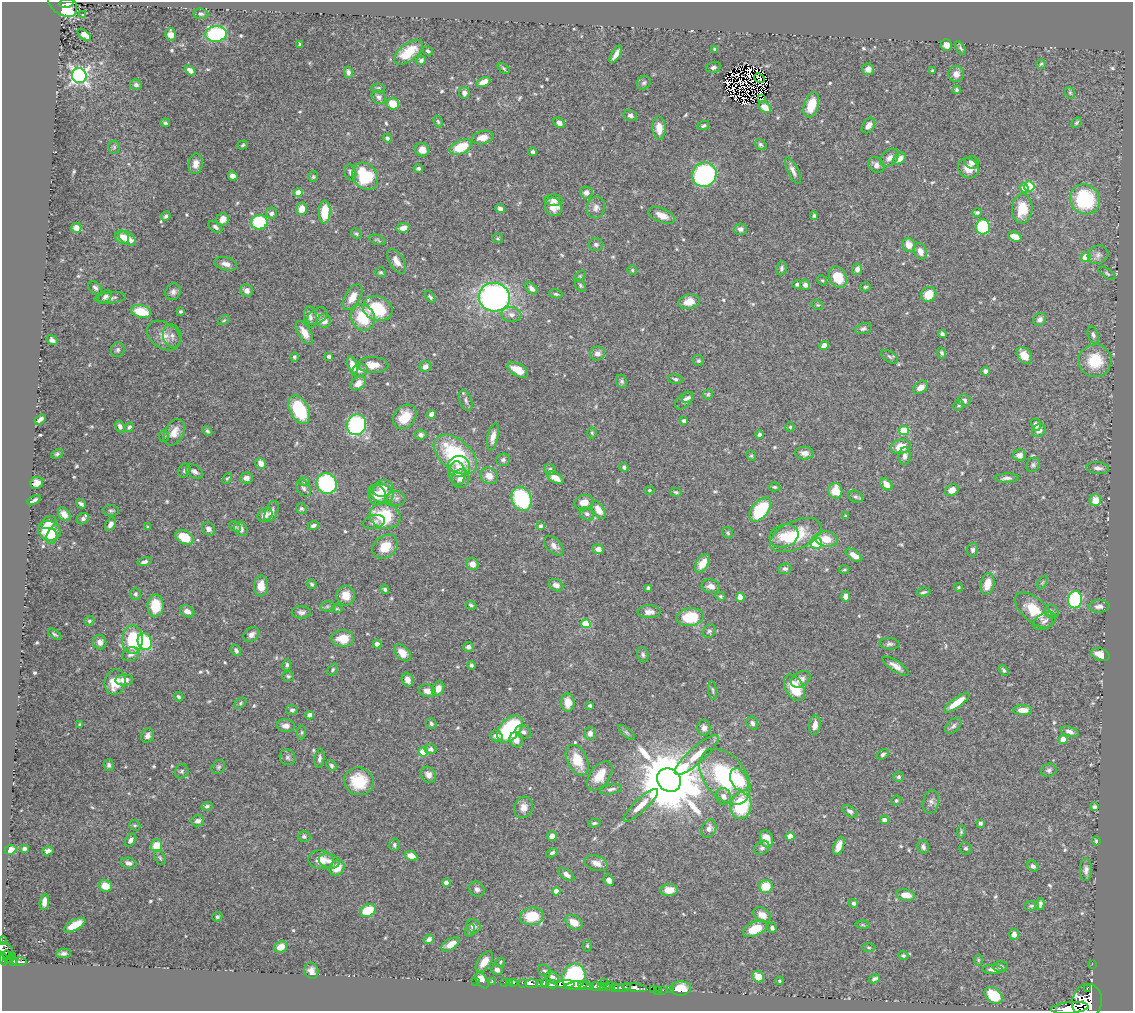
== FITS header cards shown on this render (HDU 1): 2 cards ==
NAXIS1  =                 1131
NAXIS2  =                 1009

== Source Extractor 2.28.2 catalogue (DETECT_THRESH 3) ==
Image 1131 x 1009 px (HDU 1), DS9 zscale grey, 1 PNG px = 1 image px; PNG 1135 x 1013 px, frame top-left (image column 1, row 1009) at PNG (2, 2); each listed source drawn as its Kron ellipse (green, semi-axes under 4 px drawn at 4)
Background 0.613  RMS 0.014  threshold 0.042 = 3 sigma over >= 5 px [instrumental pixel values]
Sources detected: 609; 8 with non-positive FLUX_AUTO (blend fragments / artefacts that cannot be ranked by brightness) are neither listed nor drawn; of the other 601, the 500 brightest by FLUX_AUTO listed and drawn (101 fainter detections omitted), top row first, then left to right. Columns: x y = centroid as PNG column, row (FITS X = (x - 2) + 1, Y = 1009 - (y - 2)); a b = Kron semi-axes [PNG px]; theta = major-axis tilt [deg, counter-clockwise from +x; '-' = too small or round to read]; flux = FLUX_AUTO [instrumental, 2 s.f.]
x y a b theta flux
66 3 8 3 8 130
63 4 16 10 -34 180
82 14 3 3 - 4.7
201 14 7 5 -7 2.1
216 34 11 8 7 100
84 35 8 4 -39 11
171 35 6 5 - 7.5
300 44 3 3 - 1.6
946 45 5 5 - 5.7
961 48 8 4 -56 1.8
714 49 3 3 - 1.4
428 51 5 4 - 1.9
408 52 17 8 38 26
616 54 10 4 59 5.8
421 61 5 4 - 2.4
1041 64 5 5 - 1.3
713 67 7 5 14 2.8
504 68 7 3 -42 1.5
868 69 6 6 - 5.9
190 71 6 4 -38 5.2
932 71 3 3 - 1.5
348 72 6 4 -78 2.9
956 74 8 8 - 5.2
79 76 7 7 - 320
760 78 6 3 -39 1.7
483 82 7 4 26 9
644 83 7 6 - 2.4
136 85 6 5 - 2.6
378 88 6 4 2 1.5
956 90 4 3 - 1.6
464 93 6 5 - 4
1070 93 6 4 -69 1.5
379 97 7 6 - 3
761 99 4 2 - 1.5
393 104 6 5 - 19
811 105 13 7 72 22
765 107 7 5 -34 6.3
630 115 7 5 -16 3.1
438 122 6 4 -63 1.3
165 123 4 3 - 1.9
559 123 6 4 -30 4.2
1077 123 6 4 40 1.4
868 125 8 5 55 5.4
703 126 6 4 22 2
659 128 11 6 -86 13
387 138 4 4 - 1.7
483 138 11 6 10 10
243 145 5 3 - 1.4
761 145 6 5 - 2
114 147 6 6 - 1.8
460 147 12 6 24 28
422 150 7 6 - 8.1
533 152 4 3 - 2.3
889 158 11 7 42 5
899 159 7 5 41 8.7
972 162 7 6 - 4.1
196 164 10 7 82 7.6
876 165 9 7 -35 5
418 168 5 4 - 2.4
968 168 11 9 -46 11
793 171 14 5 -64 4.8
350 172 8 5 -72 2.7
704 175 12 12 - 160
233 176 5 4 - 5.9
365 176 14 12 -52 51
313 177 5 5 - 1.5
1029 186 5 5 - 50
1024 188 5 4 - 9.3
298 193 4 4 - 12
586 193 6 6 - 4.4
1085 199 16 14 -45 80
554 200 8 5 -3 5.1
553 207 9 8 - 12
596 207 11 9 75 5.2
500 208 5 3 - 3.1
1022 208 15 10 86 24
301 209 6 5 - 9.8
325 212 11 6 87 26
977 212 5 4 - 2
271 213 5 5 - 2.8
662 215 14 7 -23 9.7
166 216 5 4 - 2.6
814 216 4 4 - 2.1
223 219 6 6 - 9.3
259 222 8 7 - 58
215 227 8 4 -35 2.7
983 227 8 7 - 56
76 228 5 5 - 8.6
403 228 6 5 - 6.9
741 229 6 5 - 3.9
356 234 6 5 - 1.5
122 237 7 6 - 9.1
1015 237 7 4 -19 11
127 238 9 6 -31 15
498 238 5 4 - 1.3
377 240 8 4 -20 1.8
596 244 7 6 - 2.3
909 245 7 6 - 11
920 251 8 6 -70 6.7
1098 255 10 9 - 5.1
1086 257 5 5 - 22
397 261 14 7 -59 7.1
226 264 12 6 -14 5.4
781 268 7 5 81 2.4
857 269 6 5 - 4.5
632 270 4 4 - 1.3
381 272 5 5 - 1.6
1107 273 10 4 -35 1.7
580 276 6 4 45 1.3
838 277 11 8 -66 24
822 280 5 4 - 1.3
797 284 4 4 - 2
580 285 7 4 -52 1.6
805 285 5 5 - 3.9
865 287 5 4 - 1.5
95 288 8 5 -44 2.5
532 288 7 4 -44 4.4
247 291 6 6 - 5.5
173 292 9 7 57 3.8
556 294 6 4 -10 1.9
929 294 8 7 - 17
105 297 8 5 44 2.8
352 297 14 7 58 11
430 297 7 4 -51 1.7
494 297 15 14 - 280
110 298 15 5 5 4
689 302 10 7 11 9.7
817 305 6 4 -18 1.5
378 309 15 12 -20 44
141 311 10 6 -12 27
180 311 3 3 - 1.8
511 315 10 7 -7 5.1
317 316 11 7 33 5.7
310 317 11 6 -81 4.4
363 317 13 11 -68 36
1040 319 7 6 - 3.9
224 320 6 4 30 1.4
324 321 7 6 - 7.8
863 329 8 5 16 2.5
304 333 13 6 -59 9
942 334 4 3 - 2.4
1093 335 9 5 -71 2.6
164 336 18 13 -35 11
172 336 11 9 -77 5
52 340 6 4 -35 3.4
824 345 5 4 - 6.9
118 350 7 6 - 2.5
942 353 6 4 -64 1.7
597 354 7 7 - 5
329 356 4 3 - 3.1
1024 356 9 6 -51 10
294 357 5 3 - 1.9
890 357 9 5 -33 2
698 361 6 5 - 1.9
1095 361 16 16 - 31
353 365 9 5 -70 9.2
373 365 15 8 -2 11
425 366 6 5 - 5.1
518 370 11 6 -30 14
360 371 8 6 19 3.3
985 371 4 4 - 3.7
675 379 8 4 -12 2.5
622 381 7 5 -64 2
358 383 8 6 35 7.2
921 387 8 6 37 7
708 394 5 4 - 1.5
688 398 6 5 - 2.2
466 400 11 6 -71 3.1
964 400 6 5 - 3.5
684 401 10 6 45 4.6
959 405 6 5 - 1.6
299 410 15 9 -62 51
432 414 4 4 - 8.4
405 417 13 10 51 19
40 419 6 3 39 3.8
684 421 4 3 - 2.9
356 425 10 9 - 110
1036 425 6 5 - 4.8
120 426 6 4 -67 3.3
129 427 5 4 - 2.8
790 427 4 4 - 1.3
1039 430 7 6 - 5.2
207 431 5 4 - 1.7
904 431 5 4 - 33
174 432 14 9 62 11
592 433 5 4 - 1.3
421 435 6 5 - 3
759 435 4 4 - 2.9
164 436 6 5 - 1.7
493 437 14 5 77 7.4
901 447 10 7 13 16
804 453 9 6 -5 5.5
57 454 6 4 27 1.9
455 454 25 15 -40 84
1020 455 6 6 - 5.3
751 456 5 4 - 1.2
905 456 9 6 85 4.3
503 460 7 6 - 2.6
261 463 6 5 - 6.5
1033 465 7 6 - 2.3
459 466 11 10 - 8.3
624 467 4 4 - 2.2
1098 468 11 5 -6 3.9
550 470 6 5 - 2.7
184 471 7 5 63 2.1
195 471 9 6 -34 3.7
457 473 12 8 -86 7.6
489 476 9 8 - 8.9
227 478 6 3 50 1.3
246 478 6 5 - 5.1
555 478 9 5 -29 9.1
1007 478 12 4 3 3.8
460 479 9 8 - 7.5
304 482 6 4 0 1.3
37 483 6 6 - 5.9
327 483 10 10 - 120
886 484 7 5 -45 9.1
774 487 6 4 -4 1.4
303 488 9 6 -56 2.8
383 489 10 8 30 9.4
649 490 5 4 - 1.3
952 490 7 5 32 8.2
835 491 8 7 - 20
676 492 6 3 -15 1.5
382 494 12 9 -13 12
377 495 10 8 -66 13
855 497 8 5 -23 2.5
396 498 9 7 -9 3.5
521 499 12 9 -68 90
34 500 7 3 29 2.6
1095 500 6 6 - 12
584 503 10 7 14 10
81 504 5 3 - 2.2
301 509 6 5 - 1.8
599 510 10 5 -55 11
760 510 14 8 51 59
111 511 8 5 -2 1.9
272 511 11 6 68 4.5
64 514 7 5 -53 5.8
587 514 7 6 - 3
265 515 8 6 34 7
385 516 15 12 -17 50
846 516 4 3 - 1.5
83 519 6 5 - 3.1
374 522 11 6 14 4.1
49 523 8 6 32 5.3
110 524 7 5 61 5.3
313 526 6 4 23 2.9
540 526 4 3 - 2.2
148 527 4 3 - 1.3
235 527 6 4 -27 1.4
208 529 7 6 - 4.5
241 529 8 6 -53 5
49 531 11 9 -23 34
728 533 6 5 - 1.6
796 535 27 14 24 42
784 536 14 11 16 17
52 537 7 5 77 10
184 537 9 6 -27 27
826 539 11 7 -11 16
816 543 6 5 - 56
554 546 12 7 -44 5.1
385 547 14 10 38 19
598 549 6 4 -7 4.4
973 550 7 5 79 2.7
854 555 9 5 -34 7.1
144 562 7 4 14 3.4
702 563 10 6 56 14
472 564 6 6 - 6.8
785 569 7 5 7 2.5
844 570 5 3 - 1.2
1042 583 7 4 59 1.3
312 584 5 4 - 1.8
988 584 11 6 77 14
556 585 7 5 -28 5.1
261 586 10 7 88 9.7
711 586 9 7 -12 5.8
958 587 4 3 - 1.3
648 588 4 3 - 1.8
385 589 5 4 - 1.7
923 592 7 3 11 1.7
135 594 6 5 - 2.3
346 596 10 9 - 12
720 596 5 4 - 1.4
846 596 5 4 - 6.3
740 597 4 4 - 11
1075 600 9 7 80 74
471 605 5 4 - 1.5
156 606 11 8 89 27
327 606 7 5 7 1.7
1099 606 10 6 4 5.3
337 609 6 4 0 1.2
1034 610 23 12 -41 27
187 611 7 5 -27 5.8
1051 611 7 6 - 2.3
301 612 9 6 0 3.6
649 612 11 6 0 6.2
690 617 14 9 7 35
89 621 5 4 - 1.7
1045 621 12 7 29 4.4
586 624 5 4 - 37
709 631 7 6 - 2.2
55 634 7 3 -34 1.5
251 634 8 6 36 4.2
343 639 11 8 -1 17
132 640 14 10 87 45
100 642 7 6 - 4.4
145 642 8 7 - 60
377 644 4 4 - 4.6
889 644 10 5 -3 2.8
468 647 5 5 - 3.2
236 650 6 4 -59 2.5
402 653 10 6 -46 9.7
131 654 9 6 22 4.2
643 655 8 5 -71 2.1
1100 655 9 6 -23 10
287 665 6 4 85 1.9
471 665 4 3 - 1.8
896 666 15 5 -33 6.9
333 670 6 4 53 1.7
1004 670 6 3 -58 1.7
288 676 6 5 - 1.8
801 679 11 7 32 6
124 680 9 5 2 5.6
407 680 7 5 -70 5.5
115 682 13 10 80 19
794 688 14 9 -60 31
438 689 7 6 - 8.6
713 690 9 3 -83 1.4
427 691 8 6 -16 6.9
179 697 5 4 - 1.8
240 703 7 4 39 1.6
568 703 9 7 -82 13
957 703 15 5 36 15
590 706 3 3 - 2.5
292 710 6 5 - 2.2
1023 710 9 5 1 9.1
309 715 4 4 - 5.6
752 723 7 5 -62 2.8
431 724 6 5 - 2
80 725 4 3 - 1.6
815 725 10 5 82 7.4
286 726 9 6 -6 5
953 726 9 6 44 2.8
704 728 8 6 -88 4.9
510 729 16 10 48 86
302 732 7 4 84 1.4
523 732 8 6 -28 3.2
626 732 10 4 -40 2
1070 732 9 5 -18 4.2
590 733 6 6 - 4.9
147 736 7 6 - 4.2
496 736 6 5 - 4.3
516 740 7 6 - 6.3
1063 740 4 4 - 12
430 749 6 5 - 3.5
423 752 5 5 - 30
883 754 6 4 34 2.5
697 755 28 8 42 16
288 757 8 7 - 2.8
319 758 10 4 81 3
577 760 16 10 -64 23
109 765 6 5 - 2.2
331 765 6 4 -47 1.8
218 767 8 6 50 2
1049 770 8 6 16 2.6
182 771 7 6 - 2.1
428 775 8 7 - 6.1
600 776 17 9 53 18
725 777 32 20 -51 100
899 777 5 5 - 1.9
669 780 12 11 - 9700
739 780 12 8 -62 24
359 781 15 13 -17 32
611 789 11 5 11 3.2
723 796 8 7 - 4.5
896 801 5 5 - 1.6
931 802 12 8 77 4.1
641 805 23 6 44 11
207 806 5 4 - 2
741 806 13 10 80 62
524 807 11 9 67 7.3
1094 807 4 3 - 2.4
850 811 9 5 -33 2.7
884 820 4 4 - 5.2
198 821 6 5 - 3.5
594 823 6 4 11 1.6
980 823 4 4 - 3.3
135 825 6 5 - 1.5
709 829 10 7 66 5.7
961 832 6 4 76 1.3
304 836 6 5 - 2
552 836 5 5 - 5.4
790 836 4 4 - 8.7
766 839 9 6 -71 14
131 840 7 5 55 3.5
1096 841 4 3 - 1.7
394 845 6 5 - 2.1
156 846 6 6 - 21
839 846 9 5 68 9.3
923 847 7 5 -74 3.1
25 848 4 3 - 2.5
762 848 8 6 40 2.8
966 848 6 6 - 2.3
10 850 6 4 23 9.7
48 851 5 4 - 3.4
552 853 6 4 26 2.1
411 856 6 4 -25 14
160 858 8 5 -64 1.9
321 860 13 9 -6 12
329 861 10 7 -18 5.3
129 863 8 5 -13 4.1
596 863 12 7 -18 7.1
1033 866 6 5 - 2.8
337 868 8 7 - 16
1086 870 11 6 88 4.5
566 874 9 5 -34 4.5
609 880 6 5 - 5.3
446 883 4 4 - 6.4
105 886 7 6 - 13
766 886 7 6 - 24
477 889 8 7 - 3.4
669 890 9 6 5 12
556 891 4 4 - 8.3
906 895 9 5 -10 11
44 902 8 4 81 6.2
853 903 4 4 - 2.8
1040 904 6 4 76 3.1
1031 906 7 4 2 1.6
368 910 8 6 26 31
762 915 9 6 -32 9.3
532 916 12 9 5 32
217 917 5 4 - 1.7
574 922 9 6 -32 11
75 925 12 5 29 19
863 925 7 4 -1 1.3
473 926 7 6 - 4.1
772 928 5 4 - 2.3
755 929 13 7 23 23
470 930 6 5 - 1.6
1014 934 5 5 - 4.6
429 939 5 4 - 3.7
3 940 4 2 - 16
451 944 10 5 32 12
587 946 6 4 -89 1.4
281 947 7 5 28 11
869 947 6 3 -1 1.3
6 951 10 6 -49 300
63 953 7 4 7 2.8
903 955 5 4 - 1.5
7 957 6 4 -76 96
12 957 4 2 - 48
3 959 7 3 -73 360
978 960 6 4 90 1.4
14 961 4 3 - 150
20 962 7 3 1 150
484 962 12 6 55 11
500 962 5 4 - 1.2
1092 964 2 2 - 5.6
1001 966 7 5 0 2.3
993 969 10 4 -2 4.1
497 970 5 5 - 3.9
311 971 8 7 - 5.9
545 971 7 5 -38 2.1
552 977 7 5 -35 4.2
574 977 13 11 67 120
758 977 6 5 - 13
874 979 5 3 - 2.6
482 980 9 5 -56 12
475 981 2 2 - 11
779 981 4 4 - 1.2
492 982 3 2 - 8.3
504 982 3 2 - 8.3
514 982 3 3 - 15
604 982 2 2 - 34
510 983 3 3 - 20
523 983 3 2 - 48
544 983 4 4 - 250
531 984 7 3 -3 210
540 984 4 3 - 200
552 984 6 4 -11 290
566 984 9 4 3 1100
577 985 11 4 7 410
586 986 7 3 -8 310
596 986 5 3 - 380
602 986 4 3 - 110
607 987 3 3 - 53
610 987 3 3 - 31
621 987 9 4 0 750
615 988 3 3 - 150
634 988 12 4 -7 770
681 988 10 7 3 18
1087 988 3 3 - 13000
653 989 2 2 - 12
657 990 2 2 - 9
663 990 2 2 - 12
670 990 2 2 - 8.4
994 995 10 7 -38 35
1087 1001 18 15 80 3400
1070 1008 19 5 5 2300
At the frame edge (FLAGS 8, measured only in part): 5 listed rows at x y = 3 940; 6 951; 3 959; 1087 1001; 1070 1008
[101 fainter detections neither listed nor drawn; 8 non-positive-flux detections neither listed nor drawn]